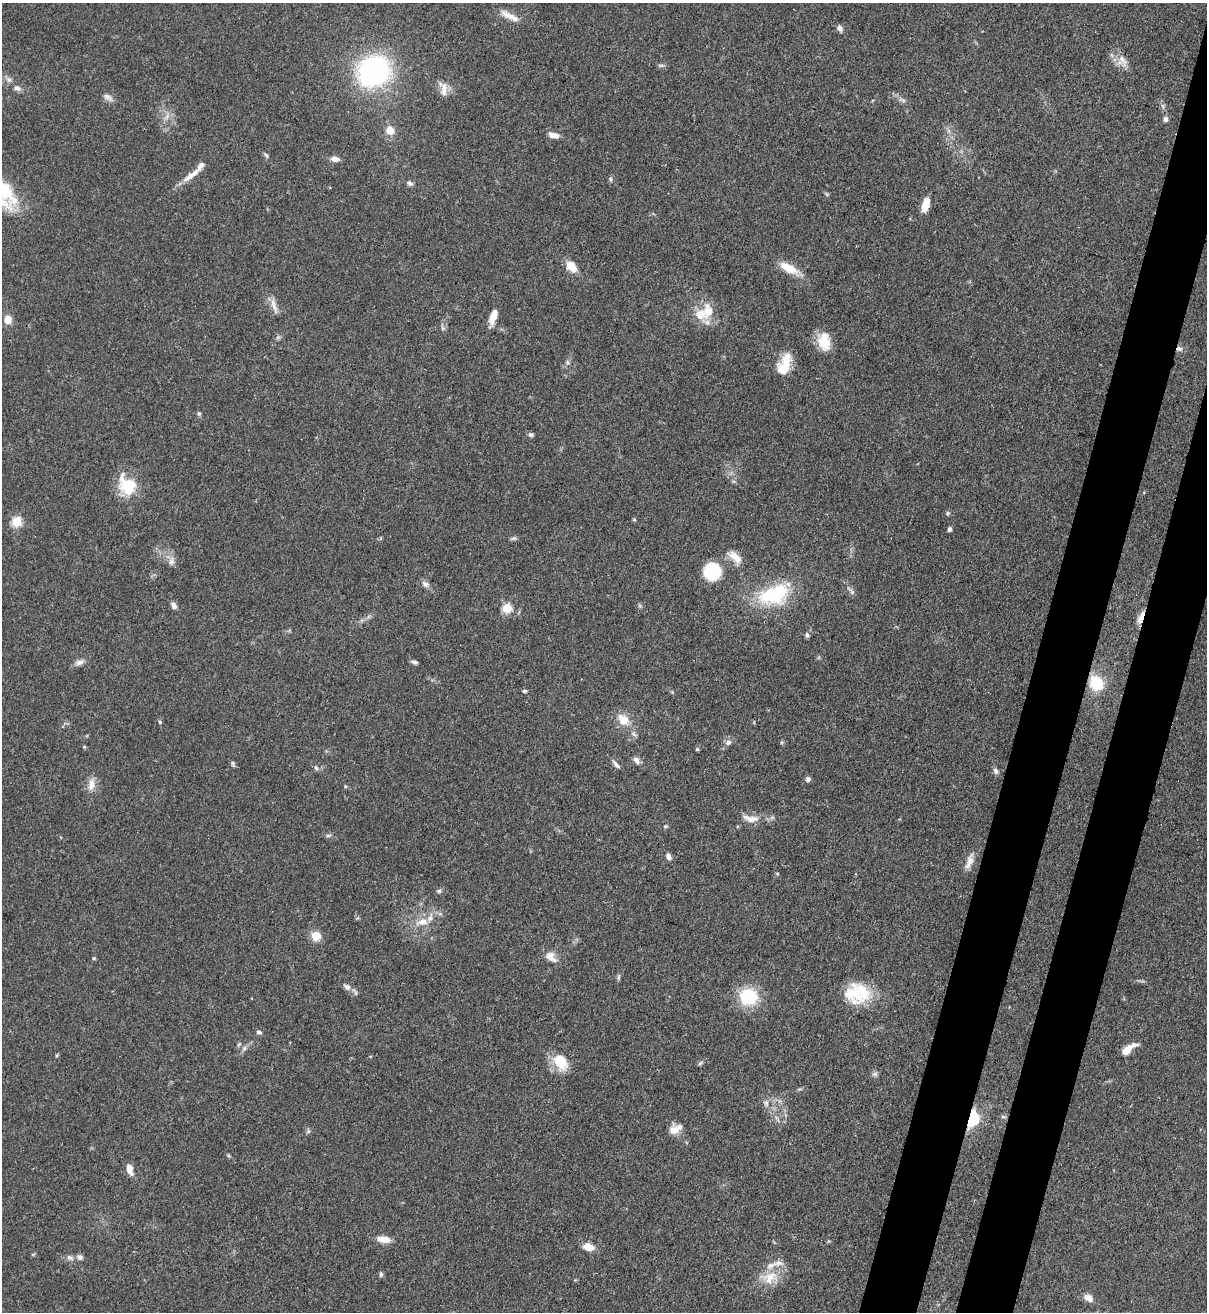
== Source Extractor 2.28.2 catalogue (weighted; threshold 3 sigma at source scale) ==
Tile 10 of 4 x 4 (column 2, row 3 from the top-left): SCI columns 1426-2630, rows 1342-2651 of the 5383 x 5305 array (HDU 1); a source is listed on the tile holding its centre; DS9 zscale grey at full resolution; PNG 1209 x 1314 px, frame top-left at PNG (2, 3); no overlay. Shown black and unused: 7% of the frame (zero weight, under 3 of 4 exposures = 7% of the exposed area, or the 3 px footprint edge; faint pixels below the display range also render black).
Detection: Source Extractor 2.28.2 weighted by HDU 2 'WHT'; one run over the whole footprint, this tile lists its part. Background 0.105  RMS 0.0041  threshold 0.0186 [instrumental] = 3 sigma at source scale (4.5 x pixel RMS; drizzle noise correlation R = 1.50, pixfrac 1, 0.05/0.05 arcsec/px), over >= 5 px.
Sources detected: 106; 4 inside a brighter listed object's ellipse — not listed separately; the other 102 listed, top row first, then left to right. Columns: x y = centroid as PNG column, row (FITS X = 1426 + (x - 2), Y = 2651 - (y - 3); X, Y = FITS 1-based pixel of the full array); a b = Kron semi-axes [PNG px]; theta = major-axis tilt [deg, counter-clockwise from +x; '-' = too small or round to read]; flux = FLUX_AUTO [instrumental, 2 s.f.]
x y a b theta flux
510 16 28 8 -28 4.6
840 28 7 6 - 1.6
1123 61 22 9 -60 4.1
661 65 7 4 0 0.79
374 71 31 28 37 78
9 80 9 7 -44 1.7
17 88 11 7 -28 1.7
444 89 19 8 82 3.5
108 97 14 7 -35 1.9
902 100 13 4 -28 1.4
167 116 9 5 59 1.6
1166 119 7 6 - 1.4
390 130 10 10 - 4.3
554 135 11 6 -13 3.2
266 155 8 4 -45 0.75
335 159 9 6 -9 2.4
191 175 32 7 36 5.1
611 179 6 4 -88 0.7
410 183 9 6 -28 1.3
925 205 15 7 75 6.3
571 267 12 8 -47 7.1
788 268 24 10 -26 7.7
274 305 21 6 -71 3.1
708 311 22 15 79 8
493 316 16 7 71 5
8 319 8 7 - 5.5
443 328 6 5 - 0.89
278 337 7 4 19 0.76
824 342 22 14 -81 8.9
1179 349 8 6 -7 1.5
567 362 6 4 -72 0.71
784 365 25 12 67 10
199 414 5 5 - 0.65
531 435 7 5 -30 0.96
127 485 22 16 -56 16
948 513 5 5 - 0.61
634 520 5 3 - 0.42
16 522 5 5 - 27
949 529 5 4 - 1.1
514 538 8 5 7 0.88
735 557 23 10 -41 5
171 561 13 7 81 2.2
712 571 15 15 - 21
425 584 12 7 -42 1.7
852 592 7 5 -46 1.1
774 594 42 24 21 29
174 606 9 6 -56 1.7
507 608 5 5 - 21
1141 618 16 7 68 3.4
807 635 7 5 -80 0.92
414 662 8 5 -10 0.96
79 663 12 7 22 2.1
1096 683 14 12 -51 15
524 691 6 4 14 0.64
623 720 8 7 - 9.6
160 722 5 4 - 0.48
728 742 7 6 - 1.6
84 747 5 4 - 0.4
697 749 5 5 - 0.5
636 760 10 6 -51 1.8
233 763 6 5 - 0.74
616 764 14 4 -46 1.5
316 768 6 5 - 0.82
996 771 9 6 -59 1.2
808 779 6 6 - 1.3
91 785 18 9 80 3.9
750 819 24 9 -11 4.6
665 826 6 4 7 0.58
328 835 7 4 9 0.77
668 856 8 5 -64 1.6
969 861 23 8 71 3.6
439 891 6 5 - 0.85
422 922 19 8 9 4.7
316 936 10 9 - 6
551 957 18 11 -46 3.8
94 958 5 4 - 0.5
618 977 8 4 81 0.73
347 987 10 7 -40 1.9
857 993 31 25 3 18
748 997 16 15 - 22
259 1032 7 5 -26 1.1
239 1044 7 4 44 0.64
244 1048 8 6 68 1.2
1128 1049 17 7 36 6.1
57 1055 6 3 71 0.45
561 1062 22 15 -59 10
700 1063 7 4 44 0.73
875 1074 8 6 0 1.1
766 1103 8 5 -61 1.3
1003 1117 6 4 -18 0.67
972 1118 7 5 75 110
674 1130 15 10 24 4.4
308 1131 7 4 56 0.73
228 1155 6 4 -71 0.49
130 1169 12 6 -72 3.7
383 1239 15 7 -8 4.8
588 1247 9 6 -14 6.1
70 1257 9 7 -21 1.7
80 1257 9 7 -30 1.4
381 1274 7 5 79 0.83
770 1277 23 17 23 9.7
1088 1298 13 9 -31 2.7
Overlapping masked pixels (flux is a lower limit): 3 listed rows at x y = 1179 349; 1141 618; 972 1118